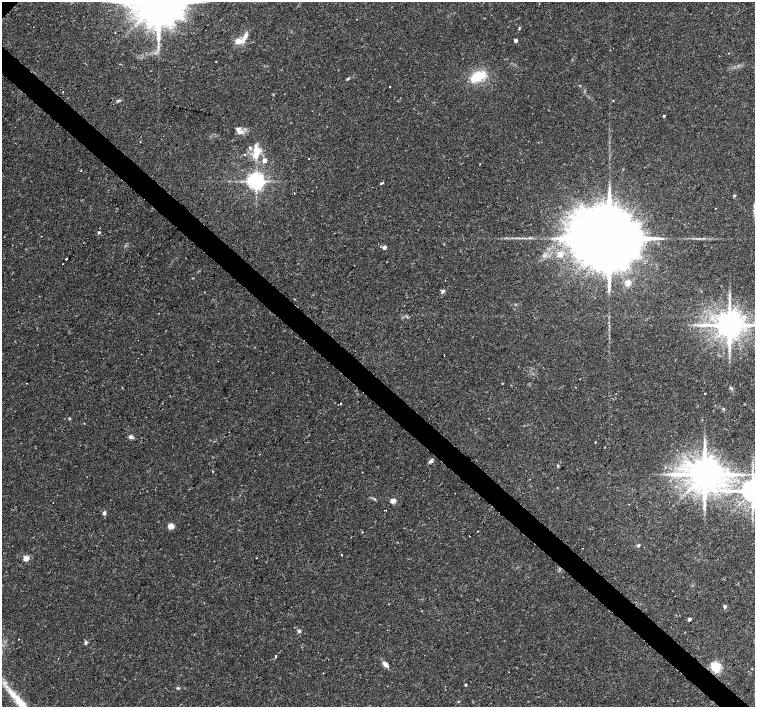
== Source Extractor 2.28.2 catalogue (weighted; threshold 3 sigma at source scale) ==
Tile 6 of 4 x 4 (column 2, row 2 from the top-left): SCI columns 1516-3021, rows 3053-4462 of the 6035 x 6035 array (HDU 1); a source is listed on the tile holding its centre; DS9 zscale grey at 2 x 2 block average (1 PNG px = mean of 2 x 2 image px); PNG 757 x 709 px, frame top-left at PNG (2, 2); no overlay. Shown black and unused: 4% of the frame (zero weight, under 2 of 3 exposures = <1% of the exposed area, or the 3 px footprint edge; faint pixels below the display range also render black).
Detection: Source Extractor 2.28.2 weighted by HDU 2 'WHT'; one run over the whole footprint, this tile lists its part. Background 0.0488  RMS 0.0036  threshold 0.0161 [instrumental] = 3 sigma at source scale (4.5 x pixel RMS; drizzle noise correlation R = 1.50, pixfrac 1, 0.0396/0.0396 arcsec/px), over >= 5 px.
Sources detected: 79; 1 inside a brighter object's white glare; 4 cosmic-ray / hot-pixel residue — not listed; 2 inside a brighter listed object's ellipse — not listed separately; the other 72 listed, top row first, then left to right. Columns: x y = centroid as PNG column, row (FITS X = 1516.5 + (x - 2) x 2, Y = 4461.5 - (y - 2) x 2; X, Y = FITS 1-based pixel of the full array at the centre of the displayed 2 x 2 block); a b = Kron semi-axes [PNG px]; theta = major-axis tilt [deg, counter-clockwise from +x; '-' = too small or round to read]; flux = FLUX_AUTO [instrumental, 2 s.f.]
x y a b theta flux
519 28 4 3 - 0.76
246 35 10 4 75 4.1
516 40 2 2 - 3.7
238 41 8 6 12 7.3
216 62 2 2 - 0.8
477 77 23 11 26 21
347 79 5 2 - 0.7
390 86 2 2 - 1.2
63 92 2 2 - 1.7
119 100 6 2 15 0.95
664 116 2 2 - 1.2
239 132 8 4 -51 2.8
140 142 2 2 - 0.38
256 153 18 8 83 12
244 155 3 2 - 0.69
309 159 2 2 - 0.45
264 160 4 4 - 3.6
256 181 4 4 - 500
381 183 4 2 - 1.1
294 193 2 2 - 1.1
734 195 3 3 - 0.69
715 208 2 2 - 0.26
99 232 2 2 - 1.6
610 237 26 13 42 18000
384 247 2 2 - 4.8
560 254 7 5 -51 4.3
66 259 2 2 - 3.4
387 262 2 2 - 0.24
63 264 2 2 - 0.67
445 280 2 2 - 0.4
628 282 3 3 - 19
443 291 6 3 57 1.5
729 325 7 6 - 1800
444 355 2 2 - 0.53
27 383 2 2 - 0.35
502 384 2 2 - 0.42
731 388 4 3 - 1
256 390 2 2 - 0.23
705 393 2 2 - 0.34
341 403 2 2 - 0.68
723 409 3 3 - 0.79
131 437 6 4 -13 2.2
595 442 2 2 - 1.6
604 447 2 2 - 0.4
431 461 6 3 43 2.3
558 465 3 3 - 0.82
213 471 3 2 - 0.4
704 474 8 7 - 2900
753 491 6 5 - 1300
374 499 3 3 - 0.73
393 501 6 5 - 3.5
629 504 2 2 - 0.48
385 510 2 2 - 1.2
104 513 4 4 - 2.1
170 526 8 6 -24 4.1
478 531 2 2 - 0.51
470 536 2 2 - 2.3
638 545 3 2 - 2.5
341 554 2 2 - 1.6
26 558 3 3 - 18
256 558 2 2 - 0.38
725 606 2 2 - 3
689 619 2 2 - 4.2
299 631 5 3 - 1.5
18 639 2 2 - 0.36
85 643 5 3 - 1.5
275 656 2 2 - 1.5
385 664 8 5 -47 4
716 667 3 3 - 110
465 685 2 2 - 1.4
178 688 4 3 - 0.98
21 703 46 8 -50 35
Isophote crosses this tile's border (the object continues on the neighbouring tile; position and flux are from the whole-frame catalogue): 3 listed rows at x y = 729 325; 753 491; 21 703
Diffuse or blended objects may show on this block-average render without a row.